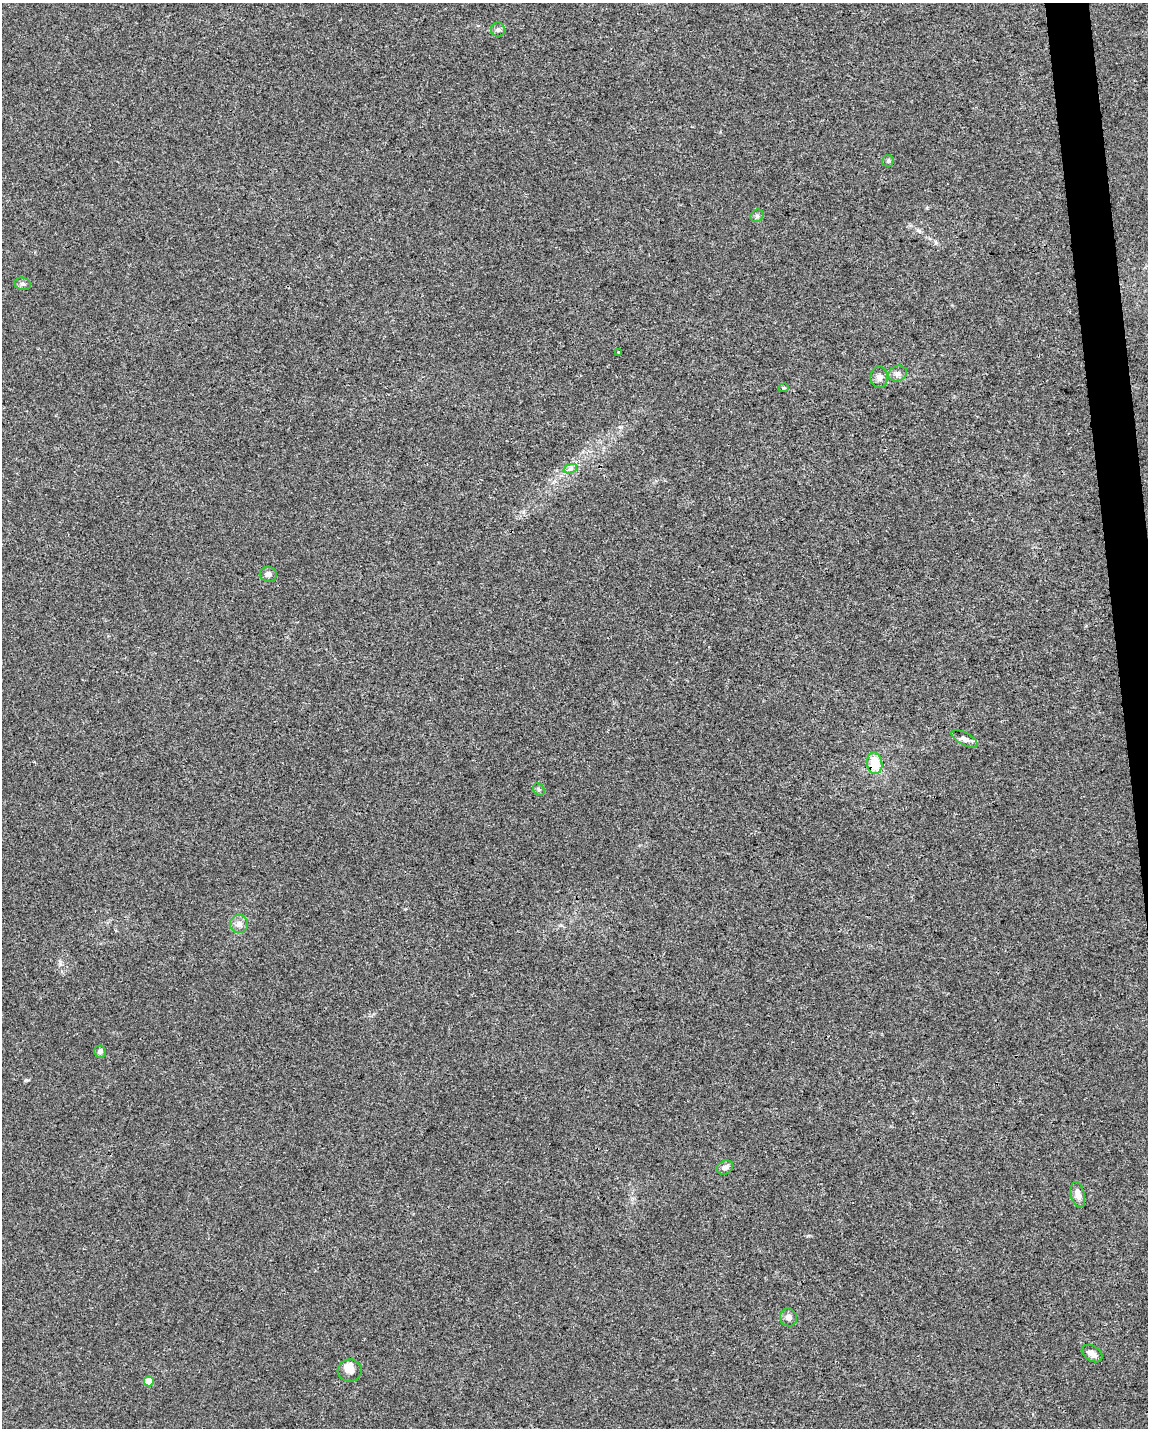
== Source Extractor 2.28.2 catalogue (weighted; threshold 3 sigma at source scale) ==
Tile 6 of 4 x 3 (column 2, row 2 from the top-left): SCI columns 1147-2292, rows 1478-2903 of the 4584 x 4338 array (HDU 1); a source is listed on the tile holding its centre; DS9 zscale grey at full resolution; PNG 1150 x 1430 px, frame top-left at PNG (2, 3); each listed source drawn as its Kron ellipse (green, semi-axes under 4 px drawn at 4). Shown black and unused: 2% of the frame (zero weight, under 3 of 4 exposures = <1% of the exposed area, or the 3 px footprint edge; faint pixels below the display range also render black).
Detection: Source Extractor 2.28.2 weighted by HDU 2 'WHT'; one run over the whole footprint, this tile lists its part. Background 0.00662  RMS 0.0031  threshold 0.0141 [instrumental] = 3 sigma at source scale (4.5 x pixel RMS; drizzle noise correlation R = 1.50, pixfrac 1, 0.0396/0.0396 arcsec/px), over >= 5 px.
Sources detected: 22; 1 inside a brighter object's white glare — neither listed nor drawn; the other 21 listed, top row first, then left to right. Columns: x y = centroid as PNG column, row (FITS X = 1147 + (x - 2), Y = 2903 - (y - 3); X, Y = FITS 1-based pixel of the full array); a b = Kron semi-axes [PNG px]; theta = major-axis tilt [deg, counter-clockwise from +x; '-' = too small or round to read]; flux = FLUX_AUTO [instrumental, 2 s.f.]
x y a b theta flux
498 30 7 7 - 0.82
888 161 6 6 - 0.53
757 216 7 5 44 0.68
23 284 8 6 -15 0.88
619 353 3 3 - 4.8
897 374 9 7 22 1.3
879 377 11 8 -89 1.4
784 388 5 4 - 0.4
570 469 7 4 18 0.77
268 574 8 7 - 1.2
964 739 14 6 -28 1.4
875 763 11 7 -81 8
539 790 6 5 - 0.57
239 924 9 9 - 1.7
100 1052 6 6 - 1.1
725 1167 8 6 25 1.5
1078 1195 13 7 -76 2.5
788 1317 9 8 - 1.3
1092 1353 11 7 -33 1.7
350 1370 12 11 - 2.7
149 1381 5 5 - 4.4
Overlapping masked pixels (flux is a lower limit): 1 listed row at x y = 875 763
Unlisted compact peaks at least as high as the median listed source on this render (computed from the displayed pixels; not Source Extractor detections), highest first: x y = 26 1080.